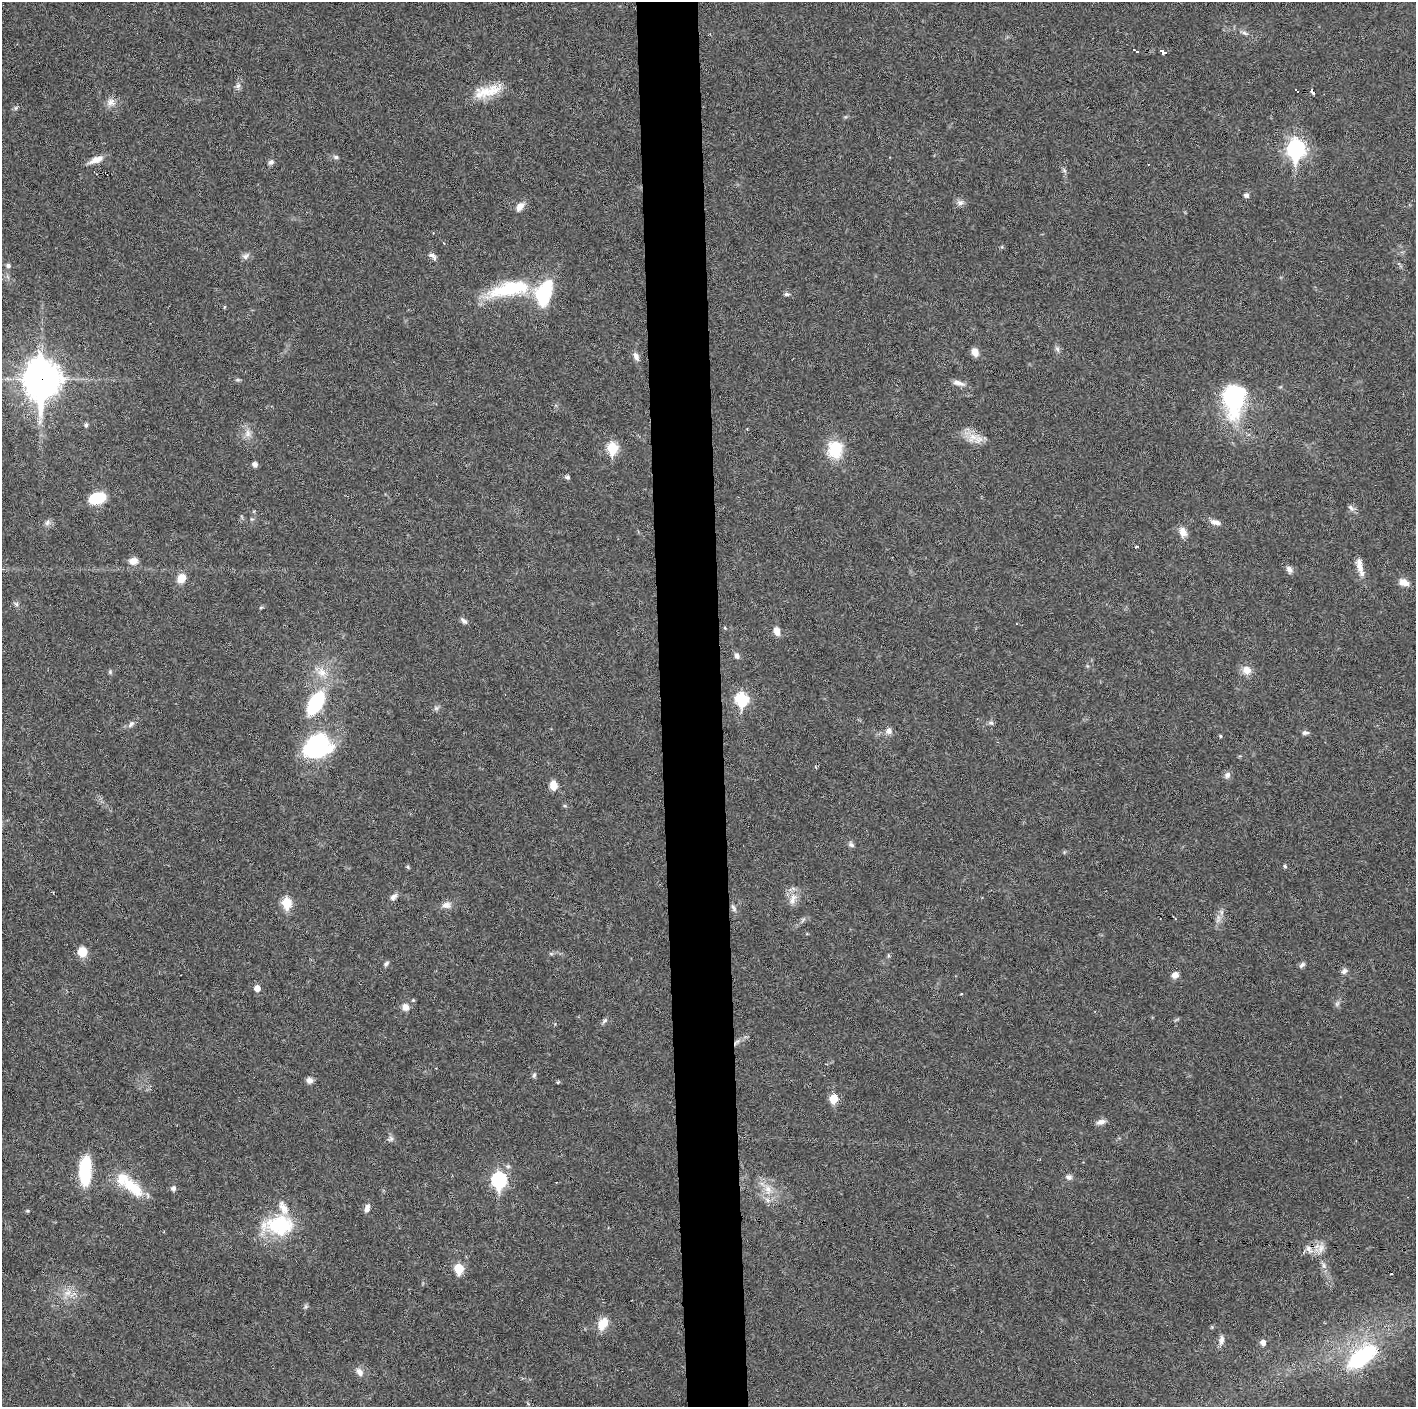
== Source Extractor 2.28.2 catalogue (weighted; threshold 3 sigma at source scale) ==
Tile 5 of 3 x 3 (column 2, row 2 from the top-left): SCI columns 1414-2827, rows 1406-2810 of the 4240 x 4217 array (HDU 1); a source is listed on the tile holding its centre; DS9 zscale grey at full resolution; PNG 1418 x 1409 px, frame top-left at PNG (2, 2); no overlay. Shown black and unused: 4% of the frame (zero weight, under 3 of 6 exposures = <1% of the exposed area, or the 3 px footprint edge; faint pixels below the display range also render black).
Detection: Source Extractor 2.28.2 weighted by HDU 2 'WHT'; one run over the whole footprint, this tile lists its part. Background 0.0251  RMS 0.002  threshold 0.00815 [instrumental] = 3 sigma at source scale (4.09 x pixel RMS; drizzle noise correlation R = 1.36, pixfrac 0.8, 0.05/0.05 arcsec/px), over >= 5 px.
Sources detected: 125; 1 too faint to see at this stretch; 1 inside a brighter object's white glare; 1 cosmic-ray / hot-pixel residue — not listed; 3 inside a brighter listed object's ellipse — not listed separately; the other 119 listed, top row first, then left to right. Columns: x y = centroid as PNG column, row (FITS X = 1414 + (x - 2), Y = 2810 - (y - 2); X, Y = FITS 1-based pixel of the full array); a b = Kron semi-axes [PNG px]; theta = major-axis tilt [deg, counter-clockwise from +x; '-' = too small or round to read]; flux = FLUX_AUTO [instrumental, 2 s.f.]
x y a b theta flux
1244 33 8 5 -27 0.52
1134 50 3 2 - 0.16
1137 52 3 2 - 0.24
1163 52 7 4 -32 1.4
238 85 8 6 73 0.62
492 91 46 14 16 4.9
1296 91 6 3 -45 3.5
1314 92 5 3 - 1.5
111 102 13 11 11 1.3
16 108 6 4 89 0.3
1296 149 9 7 -89 63
336 157 7 6 - 0.44
96 160 19 7 22 1.6
271 162 7 6 - 0.56
1064 170 7 4 -20 0.31
106 173 5 2 - 0.64
1246 195 6 5 - 0.61
960 202 10 8 -1 0.77
520 207 12 7 52 1.3
246 256 11 7 34 0.69
433 256 13 6 -41 0.73
8 265 6 5 - 0.48
510 289 57 17 12 14
786 294 8 4 0 0.43
224 307 5 3 - 0.17
1057 349 8 5 -60 0.5
975 352 10 7 -68 1.3
636 356 12 6 -68 0.89
41 379 15 11 90 380
958 383 18 6 -16 1
1233 399 36 24 -89 19
86 425 5 4 - 0.39
747 429 3 3 - 0.12
248 433 11 9 83 1.2
972 437 17 11 27 2.3
612 448 7 6 - 11
835 450 21 18 88 6
255 464 5 5 - 0.87
567 477 5 4 - 0.5
97 498 16 12 15 5.4
1351 507 10 5 -43 0.55
252 519 6 4 16 0.25
47 522 9 7 40 0.63
1215 522 14 7 -14 1
1183 532 11 8 -67 1.5
1136 546 4 3 - 0.2
133 561 11 9 6 1.3
1360 566 23 7 -77 2
1289 569 10 7 -63 0.74
181 578 10 8 53 2.5
1404 582 13 9 -16 1.5
16 604 6 6 - 0.39
261 607 6 3 3 0.21
464 621 11 5 -40 0.57
725 628 5 4 - 0.17
777 631 11 7 -75 1.2
737 656 8 6 -61 0.67
1247 670 12 11 - 1.7
110 672 5 5 - 0.27
322 672 15 12 -49 2.5
741 699 7 6 - 18
315 703 30 15 61 12
436 708 6 6 - 0.46
991 723 7 6 - 0.44
131 724 10 6 49 0.66
889 731 9 8 - 0.91
1305 733 9 5 1 0.54
1220 736 4 3 - 0.24
318 747 32 27 39 17
1240 756 5 4 - 0.19
816 767 4 3 - 0.17
1227 775 9 8 - 0.75
553 785 11 8 -84 1.8
565 806 5 3 - 0.23
851 845 9 6 -40 0.48
1285 866 5 4 - 0.33
408 867 6 4 -72 0.23
393 897 10 6 42 0.79
793 899 18 9 68 1.7
287 903 6 6 - 9.4
446 905 14 9 8 1.2
733 908 12 5 -67 0.61
1218 919 15 5 77 1
82 952 9 8 - 3.1
551 954 7 4 -1 0.29
386 964 8 5 41 0.41
1302 965 9 5 42 0.51
1344 971 9 7 47 0.62
1175 975 7 6 - 1.3
257 988 6 5 - 1.5
1337 1004 9 6 63 0.48
405 1007 9 8 - 1.2
604 1021 10 5 47 0.43
736 1042 11 5 36 0.73
534 1075 8 5 79 0.38
309 1080 8 7 - 0.82
558 1082 4 3 - 0.21
834 1099 6 5 - 5.6
1101 1122 12 7 14 0.87
390 1139 9 7 17 0.55
85 1171 30 12 88 9.2
1069 1177 9 7 -21 0.66
499 1180 8 7 - 30
133 1188 32 13 -40 6.5
173 1188 6 5 - 0.59
768 1189 16 10 -75 2.6
367 1208 11 7 72 0.89
28 1211 5 4 - 0.24
279 1225 36 22 3 12
1309 1249 13 7 -46 1.2
1320 1249 14 7 68 1.3
1324 1265 9 4 -81 0.53
459 1268 6 6 - 8.1
67 1293 12 8 15 1.6
603 1324 17 12 60 2.5
1221 1340 13 7 82 0.93
1263 1342 5 5 - 0.96
1361 1357 26 12 35 21
360 1372 12 8 -56 1.1
Overlapping masked pixels (flux is a lower limit): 4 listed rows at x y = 1314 92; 106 173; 41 379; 736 1042